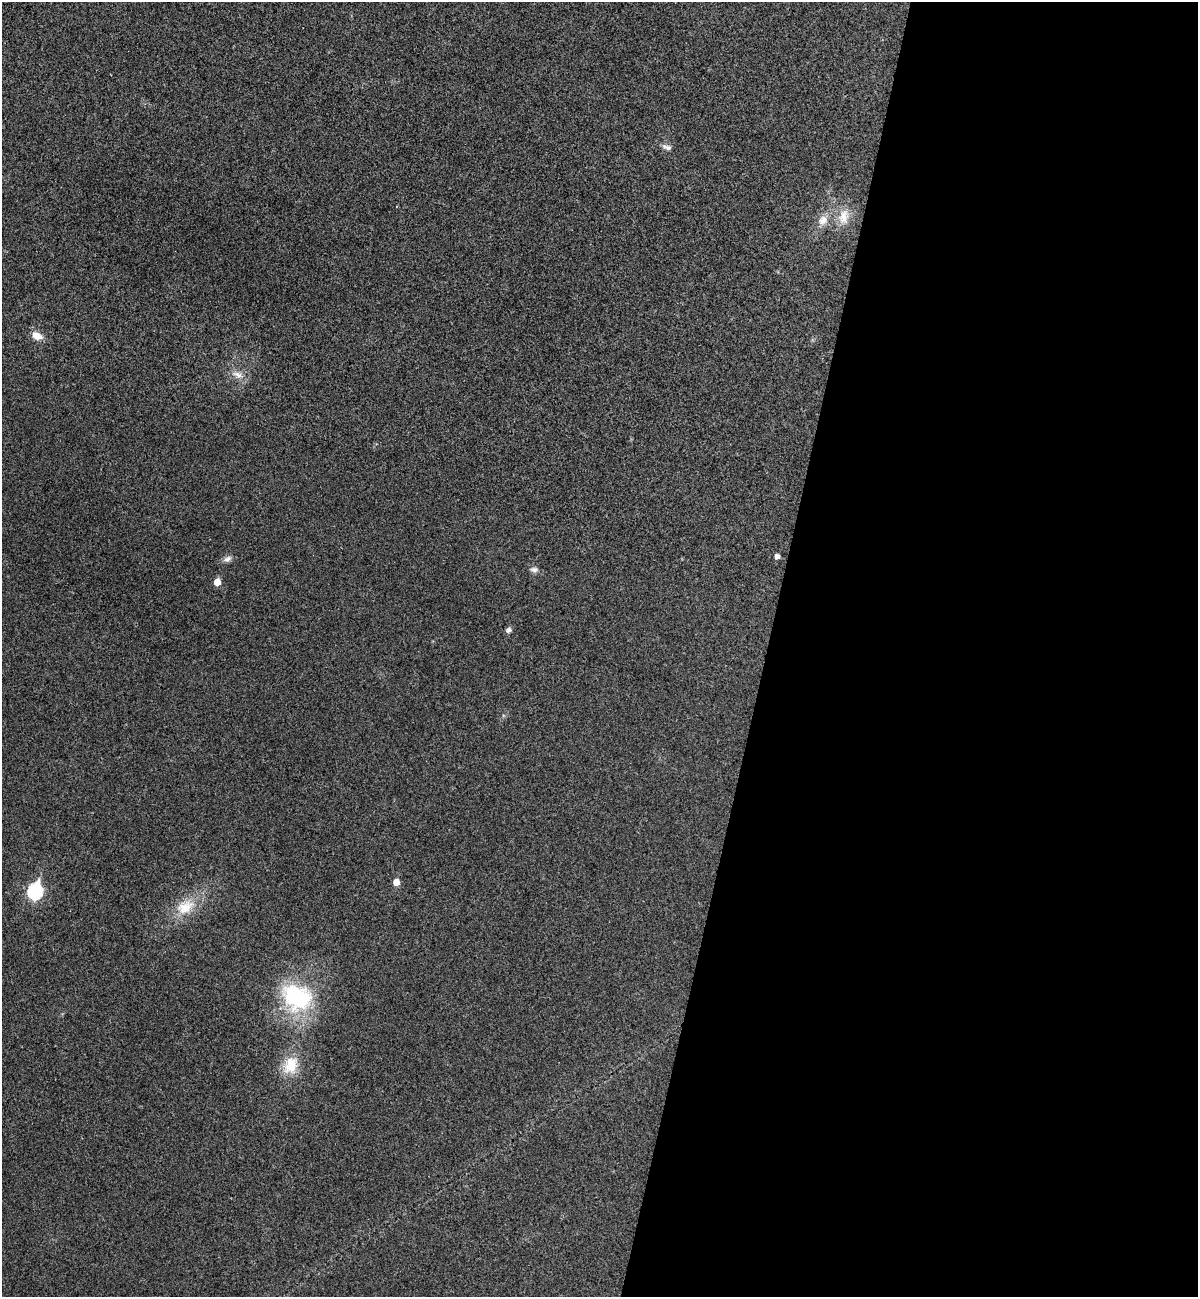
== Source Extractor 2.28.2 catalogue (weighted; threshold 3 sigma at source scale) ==
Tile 12 of 4 x 4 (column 4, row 3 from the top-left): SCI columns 3771-4966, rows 1318-2612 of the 5273 x 5220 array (HDU 1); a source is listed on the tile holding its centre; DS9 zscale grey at full resolution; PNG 1200 x 1299 px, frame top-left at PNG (2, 2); no overlay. Shown black and unused: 36% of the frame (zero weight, under 3 of 4 exposures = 6% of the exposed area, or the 3 px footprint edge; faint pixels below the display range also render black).
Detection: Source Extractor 2.28.2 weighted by HDU 2 'WHT'; one run over the whole footprint, this tile lists its part. Background 0.0825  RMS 0.0079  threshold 0.0356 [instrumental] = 3 sigma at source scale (4.5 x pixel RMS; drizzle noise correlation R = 1.50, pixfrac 1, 0.05/0.05 arcsec/px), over >= 5 px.
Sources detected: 15; all 15 listed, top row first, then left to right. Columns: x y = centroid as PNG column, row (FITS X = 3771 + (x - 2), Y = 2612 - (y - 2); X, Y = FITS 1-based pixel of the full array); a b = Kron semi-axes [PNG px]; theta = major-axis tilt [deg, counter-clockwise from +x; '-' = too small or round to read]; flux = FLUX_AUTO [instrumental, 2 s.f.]
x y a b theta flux
667 147 13 6 -18 3.2
844 217 23 14 83 13
823 220 14 11 53 7.5
37 336 11 8 -24 8.4
238 375 17 8 -23 6.4
777 556 4 4 - 3.5
227 559 11 7 25 3.4
534 569 11 7 -4 3.1
217 582 5 5 - 9.9
509 630 5 5 - 3.5
396 882 5 5 - 8.2
35 891 8 7 - 130
185 907 28 18 27 22
297 997 37 29 -28 80
291 1065 26 19 66 21